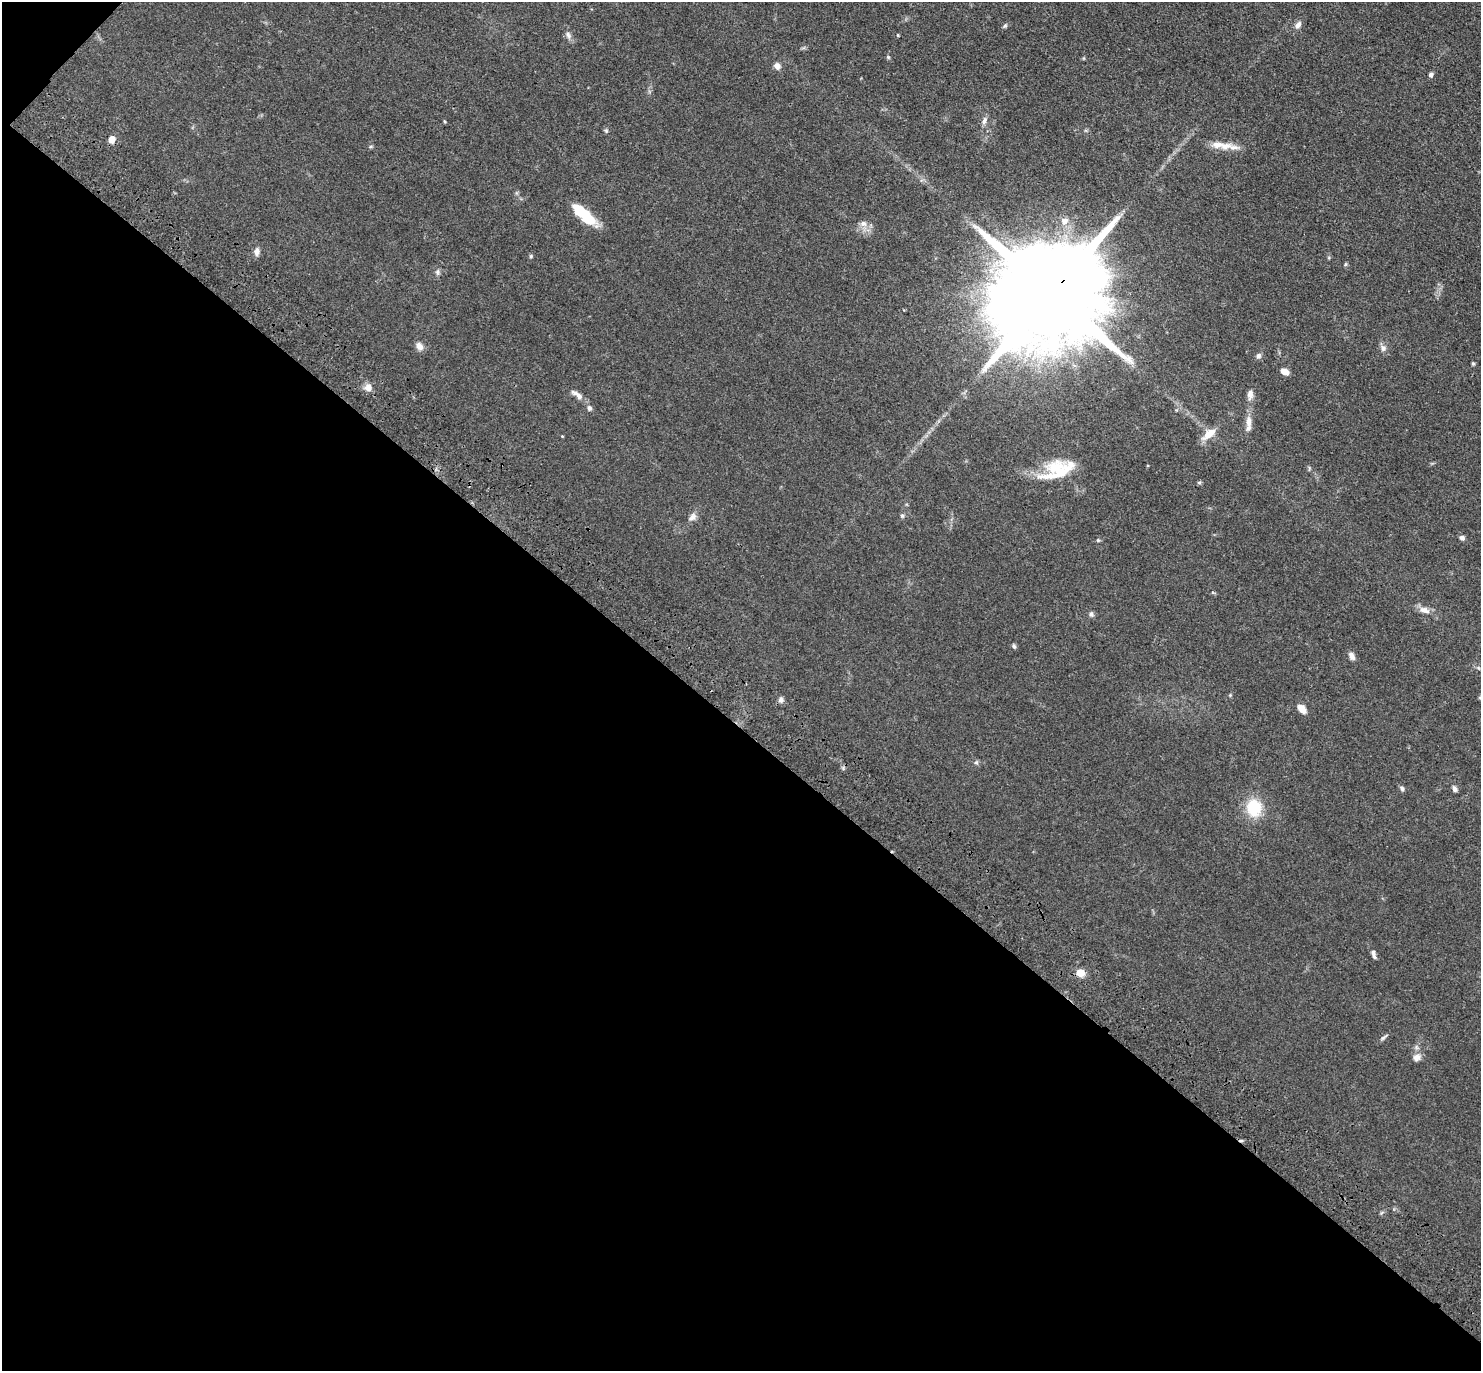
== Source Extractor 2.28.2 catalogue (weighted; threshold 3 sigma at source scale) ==
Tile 9 of 4 x 4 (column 1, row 3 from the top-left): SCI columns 89-1567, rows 1616-2984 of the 6091 x 6109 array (HDU 1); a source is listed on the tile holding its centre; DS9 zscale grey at full resolution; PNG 1483 x 1373 px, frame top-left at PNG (2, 2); no overlay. Shown black and unused: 47% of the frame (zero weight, under 3 of 4 exposures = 6% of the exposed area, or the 3 px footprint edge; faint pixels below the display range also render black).
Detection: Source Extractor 2.28.2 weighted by HDU 2 'WHT'; one run over the whole footprint, this tile lists its part. Background 0.0386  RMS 0.0045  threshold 0.0203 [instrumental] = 3 sigma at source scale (4.5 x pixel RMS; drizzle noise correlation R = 1.50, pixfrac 1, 0.05/0.05 arcsec/px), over >= 5 px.
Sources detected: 61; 1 cosmic-ray / hot-pixel residue — not listed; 5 inside a brighter listed object's ellipse — not listed separately; the other 55 listed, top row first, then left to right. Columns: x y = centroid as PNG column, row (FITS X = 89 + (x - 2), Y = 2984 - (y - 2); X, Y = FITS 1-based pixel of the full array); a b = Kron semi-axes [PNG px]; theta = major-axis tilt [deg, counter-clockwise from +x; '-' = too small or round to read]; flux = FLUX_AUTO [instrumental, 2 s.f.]
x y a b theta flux
1298 25 11 7 53 2.1
1005 26 7 5 62 0.74
568 35 12 7 -59 1.8
898 35 4 3 - 0.42
888 57 6 5 - 0.58
1084 58 5 3 - 0.4
777 66 7 7 - 2.4
1430 75 5 5 - 1.7
444 121 5 3 - 0.43
984 121 11 6 64 1.9
606 131 6 5 - 0.67
111 139 5 5 - 8.9
371 146 6 3 18 0.54
1225 146 23 10 7 5
584 214 31 10 -41 17
1064 221 9 8 - 2.9
863 224 10 8 -16 2.4
257 252 10 6 87 2.1
531 256 5 4 - 0.59
1345 264 5 4 - 0.57
438 272 8 6 -76 1.2
1051 293 33 23 42 19000
419 346 11 8 -61 2.5
1383 348 9 8 - 2
1259 356 7 6 - 1.2
1473 364 5 4 - 0.57
1285 372 8 5 -24 3.2
368 387 9 9 - 3
577 395 19 7 -35 2.9
1250 395 14 8 88 2.5
589 408 7 7 - 1.3
1249 422 17 8 -89 3.7
1209 434 20 9 39 5.6
562 436 4 3 - 0.35
1056 468 28 24 -13 16
1199 482 5 4 - 0.69
902 516 6 5 - 0.78
692 517 12 9 40 2.3
1462 538 6 5 - 1.5
1098 540 5 4 - 0.54
1424 610 15 9 -17 3.2
1091 614 7 6 - 1.2
1014 646 6 4 -62 0.9
1352 656 10 6 -61 2.1
1230 695 4 4 - 0.45
781 700 8 7 - 1.4
1302 709 13 8 -51 3.2
976 762 7 5 89 0.89
1402 789 7 5 -67 0.99
1455 789 8 5 -59 1.3
1254 808 19 16 -83 16
1373 952 8 6 -70 1.7
1080 973 6 6 - 7.9
1384 1037 10 4 39 0.96
1417 1057 12 8 26 2.5
Overlapping masked pixels (flux is a lower limit): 1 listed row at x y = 1051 293